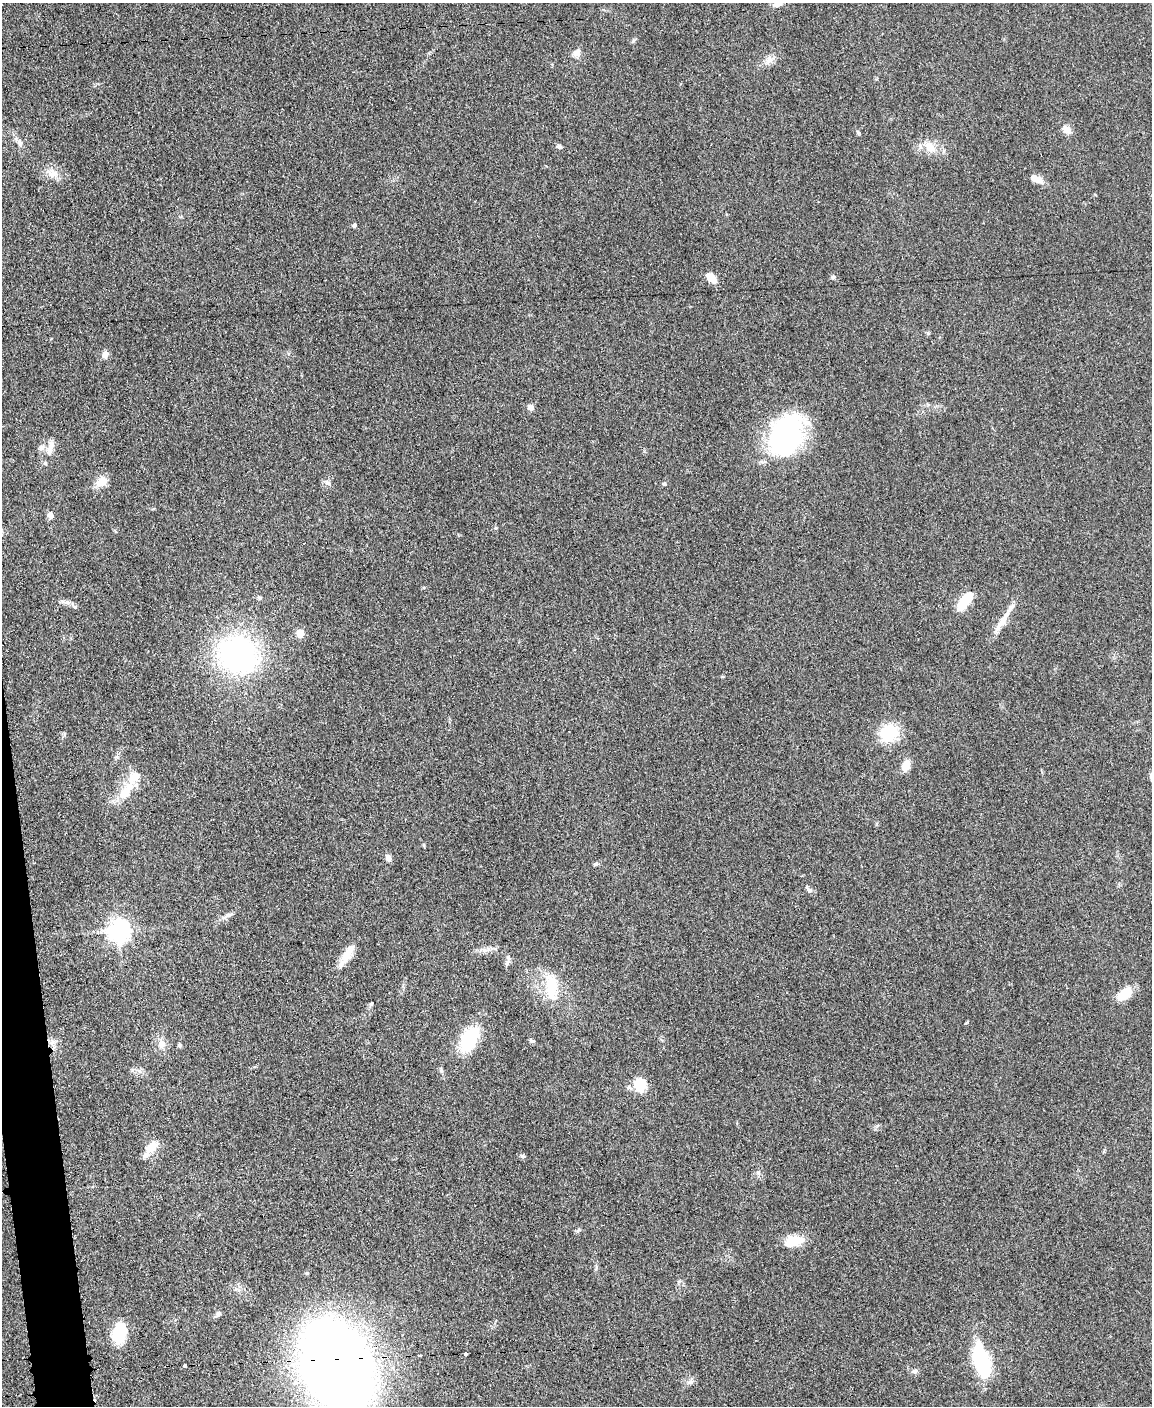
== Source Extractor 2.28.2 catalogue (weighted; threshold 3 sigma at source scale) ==
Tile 7 of 4 x 3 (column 3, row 2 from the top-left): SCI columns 2305-3454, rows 1650-3053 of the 4611 x 4593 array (HDU 1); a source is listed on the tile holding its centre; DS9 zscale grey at full resolution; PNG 1154 x 1408 px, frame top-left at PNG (2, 3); no overlay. Shown black and unused: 2% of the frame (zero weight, under 3 of 5 exposures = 1% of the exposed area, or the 3 px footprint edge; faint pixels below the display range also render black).
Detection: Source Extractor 2.28.2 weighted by HDU 2 'WHT'; one run over the whole footprint, this tile lists its part. Background 0.0653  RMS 0.0062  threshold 0.0278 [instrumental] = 3 sigma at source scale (4.5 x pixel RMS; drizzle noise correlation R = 1.50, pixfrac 1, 0.05/0.05 arcsec/px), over >= 5 px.
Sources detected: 61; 1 inside a brighter object's white glare — not listed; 2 inside a brighter listed object's ellipse — not listed separately; the other 58 listed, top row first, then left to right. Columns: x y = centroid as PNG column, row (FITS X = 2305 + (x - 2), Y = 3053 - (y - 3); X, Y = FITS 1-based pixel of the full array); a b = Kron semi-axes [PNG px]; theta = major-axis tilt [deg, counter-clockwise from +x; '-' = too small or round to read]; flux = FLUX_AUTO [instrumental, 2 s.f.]
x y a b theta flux
777 4 12 7 15 3
577 53 10 8 20 3.1
769 60 11 10 - 3.9
1066 129 16 7 -43 3.5
858 132 5 4 - 0.8
20 143 10 7 -70 2.4
559 147 6 5 - 1.5
930 147 16 10 -56 7.9
52 174 15 10 -2 5.8
1036 179 17 8 -24 4.8
354 225 5 4 - 1.5
833 277 5 5 - 1.1
712 278 12 7 -37 8.5
928 333 5 5 - 0.78
105 355 9 7 62 3.1
530 407 6 6 - 3.4
786 435 36 27 61 120
41 447 9 8 - 2.6
49 450 14 8 82 4.2
101 482 12 9 34 8.2
327 483 10 6 -44 1.9
664 484 6 3 17 0.76
50 515 9 7 -70 2.2
496 528 5 4 - 0.7
965 601 20 8 54 20
67 602 7 4 -2 1.7
1003 620 39 7 58 8.9
300 633 5 5 - 12
238 654 34 31 -28 140
889 733 17 14 22 26
906 765 11 7 68 7.7
135 776 20 13 50 8.9
388 858 9 6 -74 2.6
596 864 7 4 44 0.97
809 890 12 5 -39 1.8
227 916 13 4 38 2.3
119 931 8 7 - 360
347 954 31 9 59 8.8
507 963 8 6 83 2
552 986 34 15 -82 20
1125 993 16 9 41 14
371 1004 6 4 45 0.88
469 1039 25 14 65 36
532 1041 7 4 -9 1.1
161 1044 12 9 -83 4.5
441 1070 10 3 -79 1.1
640 1085 13 13 - 17
152 1146 21 12 43 8
523 1156 6 5 - 1
794 1241 23 12 12 12
218 1314 8 6 39 1.9
120 1333 14 9 81 38
465 1354 3 3 - 2.1
982 1361 28 11 -74 62
185 1366 3 3 - 10
337 1366 54 33 -66 1500
915 1371 8 7 - 2
691 1382 8 7 - 2.1
Overlapping masked pixels (flux is a lower limit): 1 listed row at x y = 337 1366
Isophote crosses this tile's border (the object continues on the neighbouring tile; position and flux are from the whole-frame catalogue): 2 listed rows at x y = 777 4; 337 1366
Unlisted compact peaks at least as high as the median listed source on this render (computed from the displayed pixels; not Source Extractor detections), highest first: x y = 633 41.